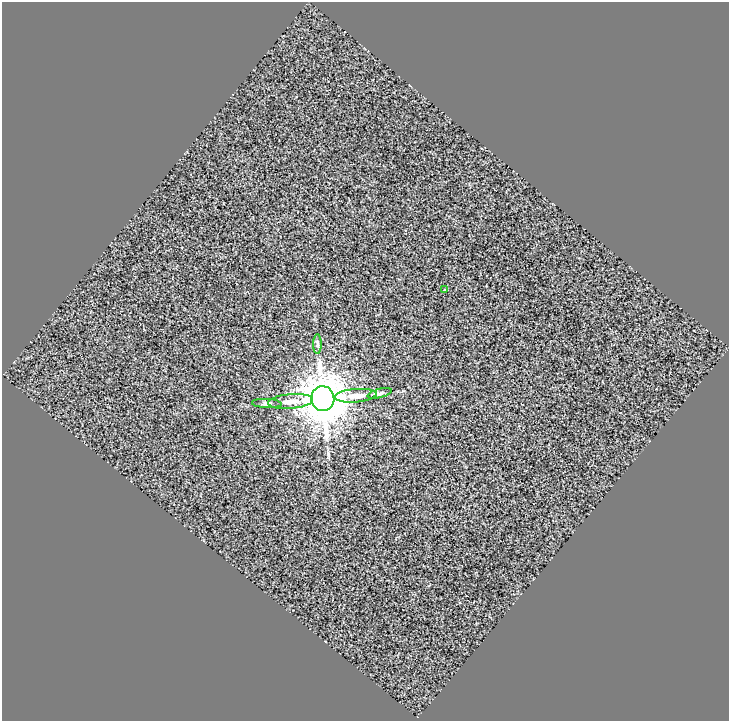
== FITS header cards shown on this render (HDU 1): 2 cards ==
NAXIS1  =                  727
NAXIS2  =                  719

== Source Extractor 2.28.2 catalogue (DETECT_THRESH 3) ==
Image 727 x 719 px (HDU 1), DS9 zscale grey, 1 PNG px = 1 image px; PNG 731 x 723 px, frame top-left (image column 1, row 719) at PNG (2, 2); each listed source drawn as its Kron ellipse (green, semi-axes under 4 px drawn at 4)
Background 0.0951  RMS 2.8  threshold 8.37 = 3 sigma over >= 5 px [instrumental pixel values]
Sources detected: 7; all 7 listed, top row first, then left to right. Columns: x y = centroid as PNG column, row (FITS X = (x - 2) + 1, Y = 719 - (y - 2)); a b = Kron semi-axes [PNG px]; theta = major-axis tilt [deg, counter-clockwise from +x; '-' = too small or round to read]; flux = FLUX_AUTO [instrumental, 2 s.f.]
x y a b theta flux
444 290 3 2 - 120
317 344 10 4 90 390
380 393 12 4 14 500
356 396 21 6 4 2200
323 399 12 11 - 970000
290 401 22 7 5 2200
267 403 15 4 -3 530